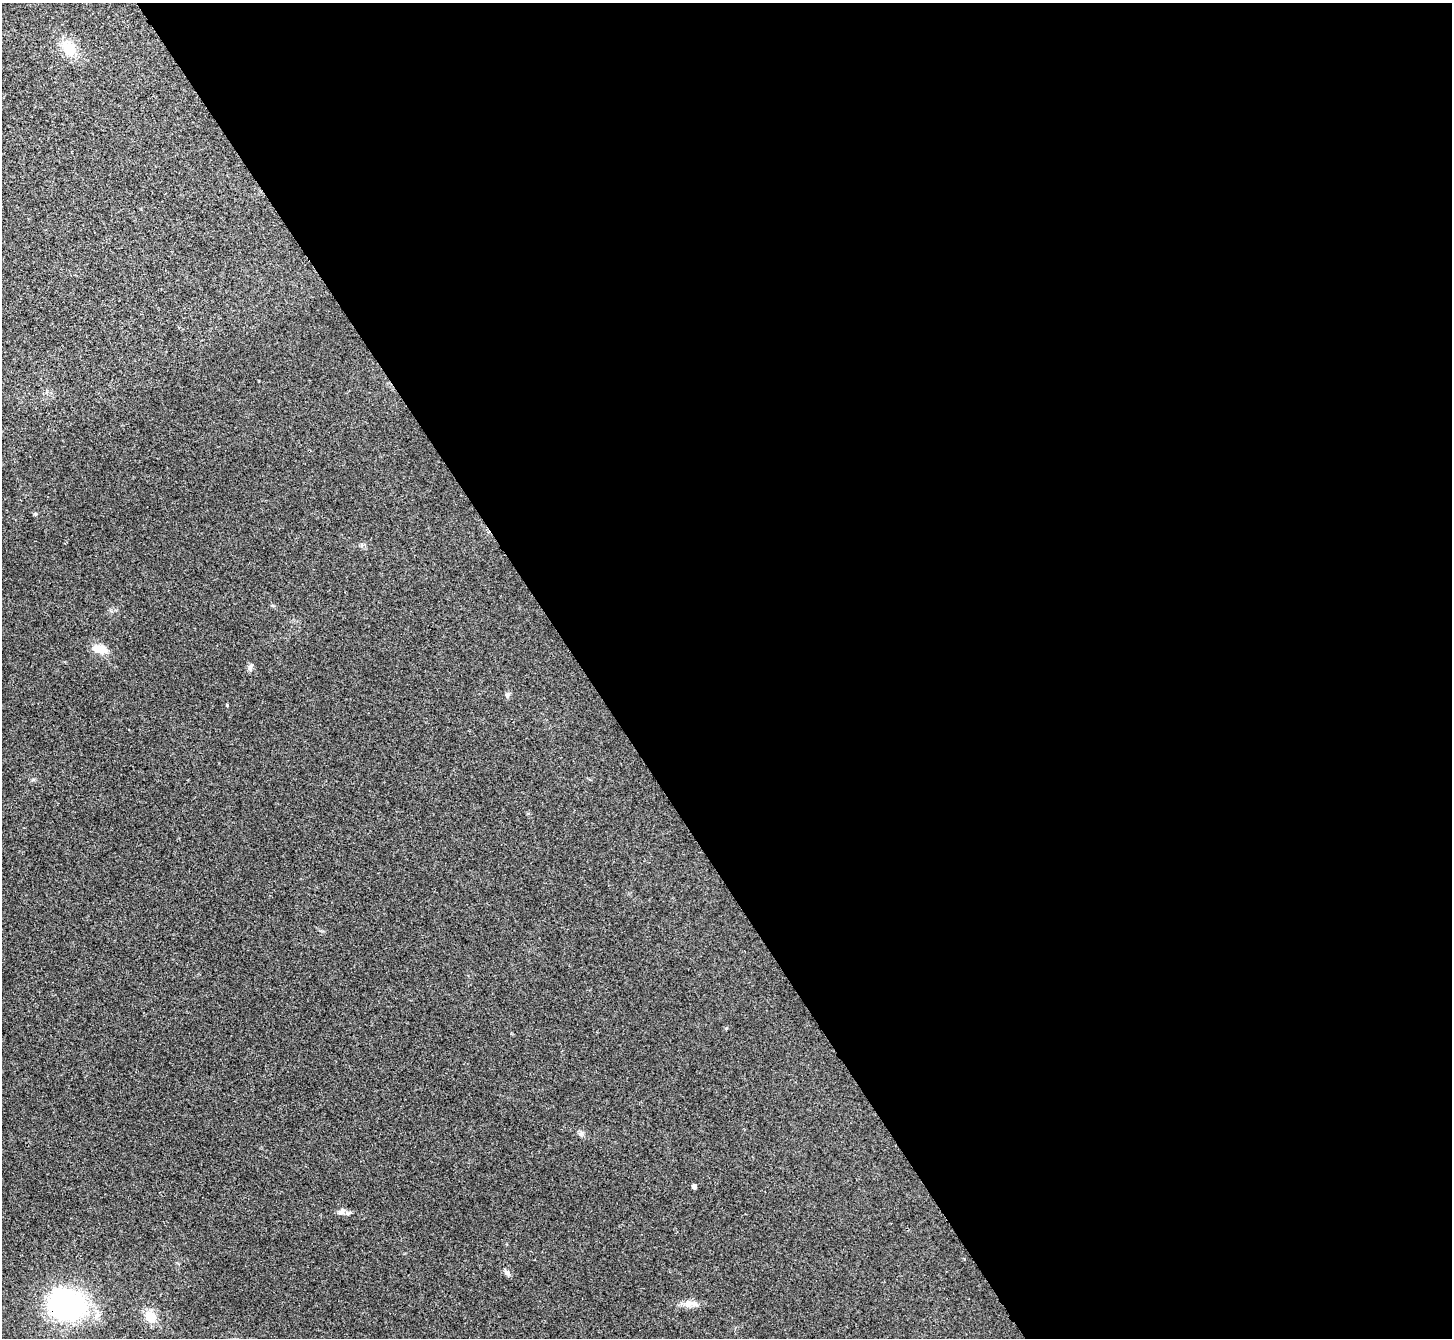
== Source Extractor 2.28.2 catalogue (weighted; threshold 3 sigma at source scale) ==
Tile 8 of 4 x 4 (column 4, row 2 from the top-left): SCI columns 4358-5807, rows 2837-4172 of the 5817 x 5809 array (HDU 1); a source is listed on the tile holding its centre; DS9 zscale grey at full resolution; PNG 1454 x 1340 px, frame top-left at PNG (2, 3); no overlay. Shown black and unused: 60% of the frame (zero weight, under 3 of 4 exposures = <1% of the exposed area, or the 3 px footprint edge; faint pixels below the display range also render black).
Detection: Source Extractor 2.28.2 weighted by HDU 2 'WHT'; one run over the whole footprint, this tile lists its part. Background 0.0467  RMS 0.0066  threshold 0.0295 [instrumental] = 3 sigma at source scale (4.5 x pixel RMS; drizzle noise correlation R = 1.50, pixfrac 1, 0.05/0.05 arcsec/px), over >= 5 px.
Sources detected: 15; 1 inside a brighter object's white glare — not listed; the other 14 listed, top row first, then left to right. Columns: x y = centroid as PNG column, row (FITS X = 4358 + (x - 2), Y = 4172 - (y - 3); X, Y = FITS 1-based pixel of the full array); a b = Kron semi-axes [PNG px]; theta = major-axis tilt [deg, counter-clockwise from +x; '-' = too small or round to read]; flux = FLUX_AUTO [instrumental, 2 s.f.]
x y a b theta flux
69 48 24 16 -58 13
35 514 5 4 - 0.87
100 649 18 11 -19 8.1
250 667 10 5 71 1.7
507 695 6 6 - 1.4
227 705 5 3 - 0.52
726 1028 5 4 - 0.77
581 1133 7 6 - 1.7
694 1186 5 4 - 1.8
342 1211 12 7 37 2.7
507 1273 10 6 -49 1.9
690 1304 23 8 -3 5.6
66 1305 24 19 -14 180
150 1317 14 11 -49 11
Overlapping masked pixels (flux is a lower limit): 1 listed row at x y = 66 1305